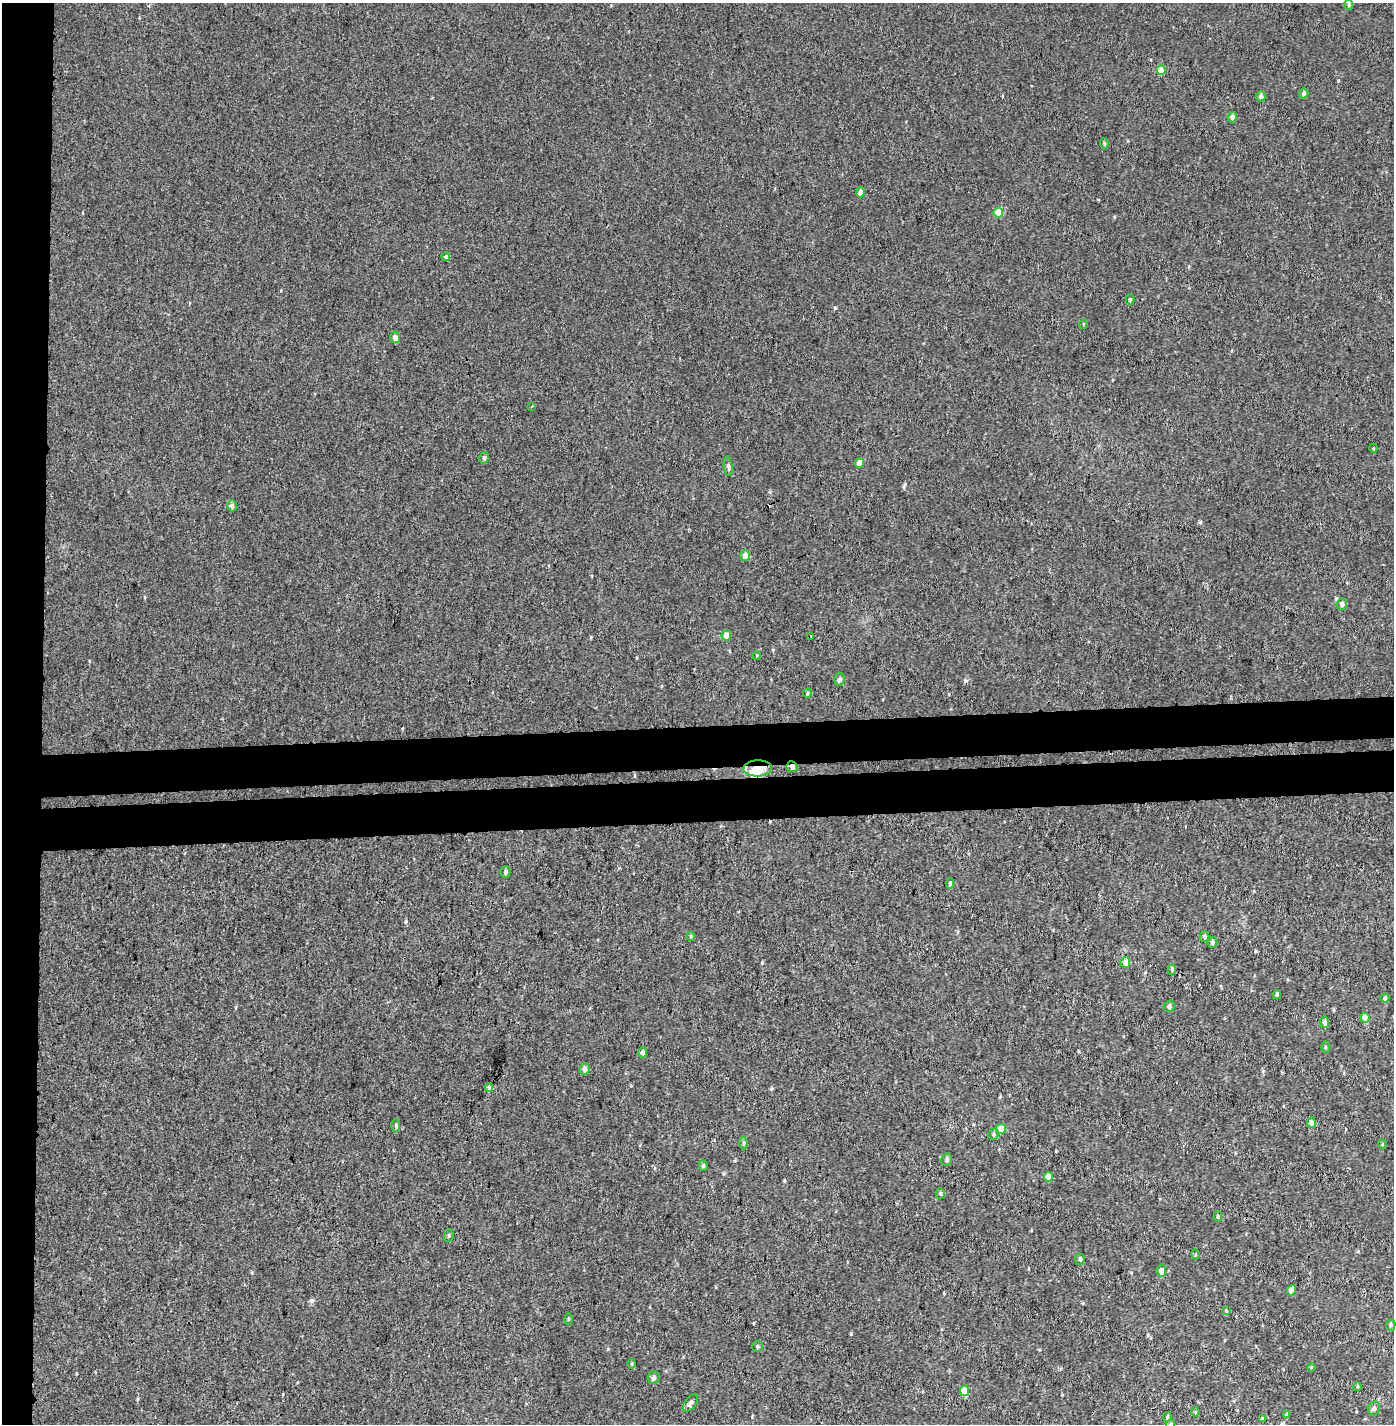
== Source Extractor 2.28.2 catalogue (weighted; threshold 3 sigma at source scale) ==
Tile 4 of 3 x 3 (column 1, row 2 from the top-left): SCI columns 39-1430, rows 1548-2969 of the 4243 x 4517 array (HDU 1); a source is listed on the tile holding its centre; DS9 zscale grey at full resolution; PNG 1396 x 1426 px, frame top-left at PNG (2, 3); each listed source drawn as its Kron ellipse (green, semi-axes under 4 px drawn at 4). Shown black and unused: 9% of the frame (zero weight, under 3 of 4 exposures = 6% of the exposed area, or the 3 px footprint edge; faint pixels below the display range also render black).
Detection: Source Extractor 2.28.2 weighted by HDU 2 'WHT'; one run over the whole footprint, this tile lists its part. Background 0.00101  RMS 0.0036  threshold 0.0163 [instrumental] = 3 sigma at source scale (4.5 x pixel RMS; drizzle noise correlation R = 1.50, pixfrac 1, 0.0396/0.0396 arcsec/px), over >= 5 px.
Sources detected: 79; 2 inside a brighter object's white glare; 2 cosmic-ray / hot-pixel residue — neither listed nor drawn; the other 75 listed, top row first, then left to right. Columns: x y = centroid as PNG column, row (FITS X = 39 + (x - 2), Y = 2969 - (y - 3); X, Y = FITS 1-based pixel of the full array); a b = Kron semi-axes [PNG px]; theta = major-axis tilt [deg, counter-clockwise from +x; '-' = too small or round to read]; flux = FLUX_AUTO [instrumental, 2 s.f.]
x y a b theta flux
1349 4 5 4 - 0.43
1161 70 5 4 - 4.2
1304 93 5 4 - 0.86
1261 96 5 4 - 1.4
1232 117 5 4 - 1.6
1104 143 5 3 - 0.47
860 192 5 4 - 1.4
998 213 5 4 - 7.3
446 257 4 4 - 0.85
1130 299 5 4 - 0.48
1083 324 5 3 - 0.28
395 337 6 5 - 1.6
531 406 3 3 - 0.39
1373 448 4 3 - 0.3
484 458 6 4 78 0.68
859 463 5 4 - 2.4
728 466 10 4 -83 1.1
232 506 6 4 -75 1.1
745 556 5 5 - 2.1
1342 604 5 5 - 1.5
726 636 5 5 - 2.8
811 636 3 2 - 1.2
757 655 4 3 - 0.34
840 679 6 5 - 1.1
807 693 4 4 - 0.47
792 767 5 5 - 1.1
758 768 14 8 4 7.1
505 872 6 5 - 0.87
950 884 5 4 - 0.72
691 936 4 4 - 0.41
1205 937 5 4 - 0.69
1212 943 5 5 - 0.63
1125 962 5 4 - 1.9
1172 969 5 4 - 0.55
1277 995 4 3 - 0.49
1385 998 4 4 - 0.51
1169 1006 6 5 - 0.94
1365 1018 4 4 - 4.2
1325 1022 5 4 - 1.1
1325 1047 5 3 - 0.39
643 1053 5 4 - 1.1
585 1069 6 5 - 1.3
489 1087 4 4 - 1.1
1311 1123 5 4 - 1.5
396 1126 6 3 90 0.43
1001 1129 5 5 - 4.5
994 1134 5 5 - 0.85
744 1143 6 4 89 0.48
1382 1144 4 4 - 0.36
947 1160 6 5 - 0.87
703 1166 5 4 - 0.58
1048 1177 4 4 - 3.8
940 1193 5 4 - 0.56
1218 1217 5 4 - 0.59
449 1236 6 4 70 0.54
1196 1254 5 3 - 0.37
1080 1259 5 5 - 0.88
1161 1271 6 4 -84 2
1291 1290 5 4 - 2
1226 1310 3 3 - 0.31
569 1319 5 3 - 0.34
1391 1325 6 4 79 0.71
758 1346 5 5 - 0.58
632 1364 5 3 - 0.37
1311 1367 4 3 - 0.32
654 1377 6 6 - 0.94
1357 1386 4 3 - 0.44
965 1391 5 4 - 5.5
690 1403 10 5 52 1.1
1374 1408 7 6 - 0.91
1195 1412 4 4 - 0.39
1287 1415 4 4 - 0.71
1167 1417 5 3 - 0.48
1262 1419 4 4 - 0.43
1171 1424 5 3 - 0.37
Overlapping masked pixels (flux is a lower limit): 2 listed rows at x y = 792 767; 758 768
Isophote crosses this tile's border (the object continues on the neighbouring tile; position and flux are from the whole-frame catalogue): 1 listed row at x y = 1171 1424
Unlisted compact peaks at least as high as the median listed source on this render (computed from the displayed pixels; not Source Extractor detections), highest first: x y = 312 1300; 851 1334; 835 308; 608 1349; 762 963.